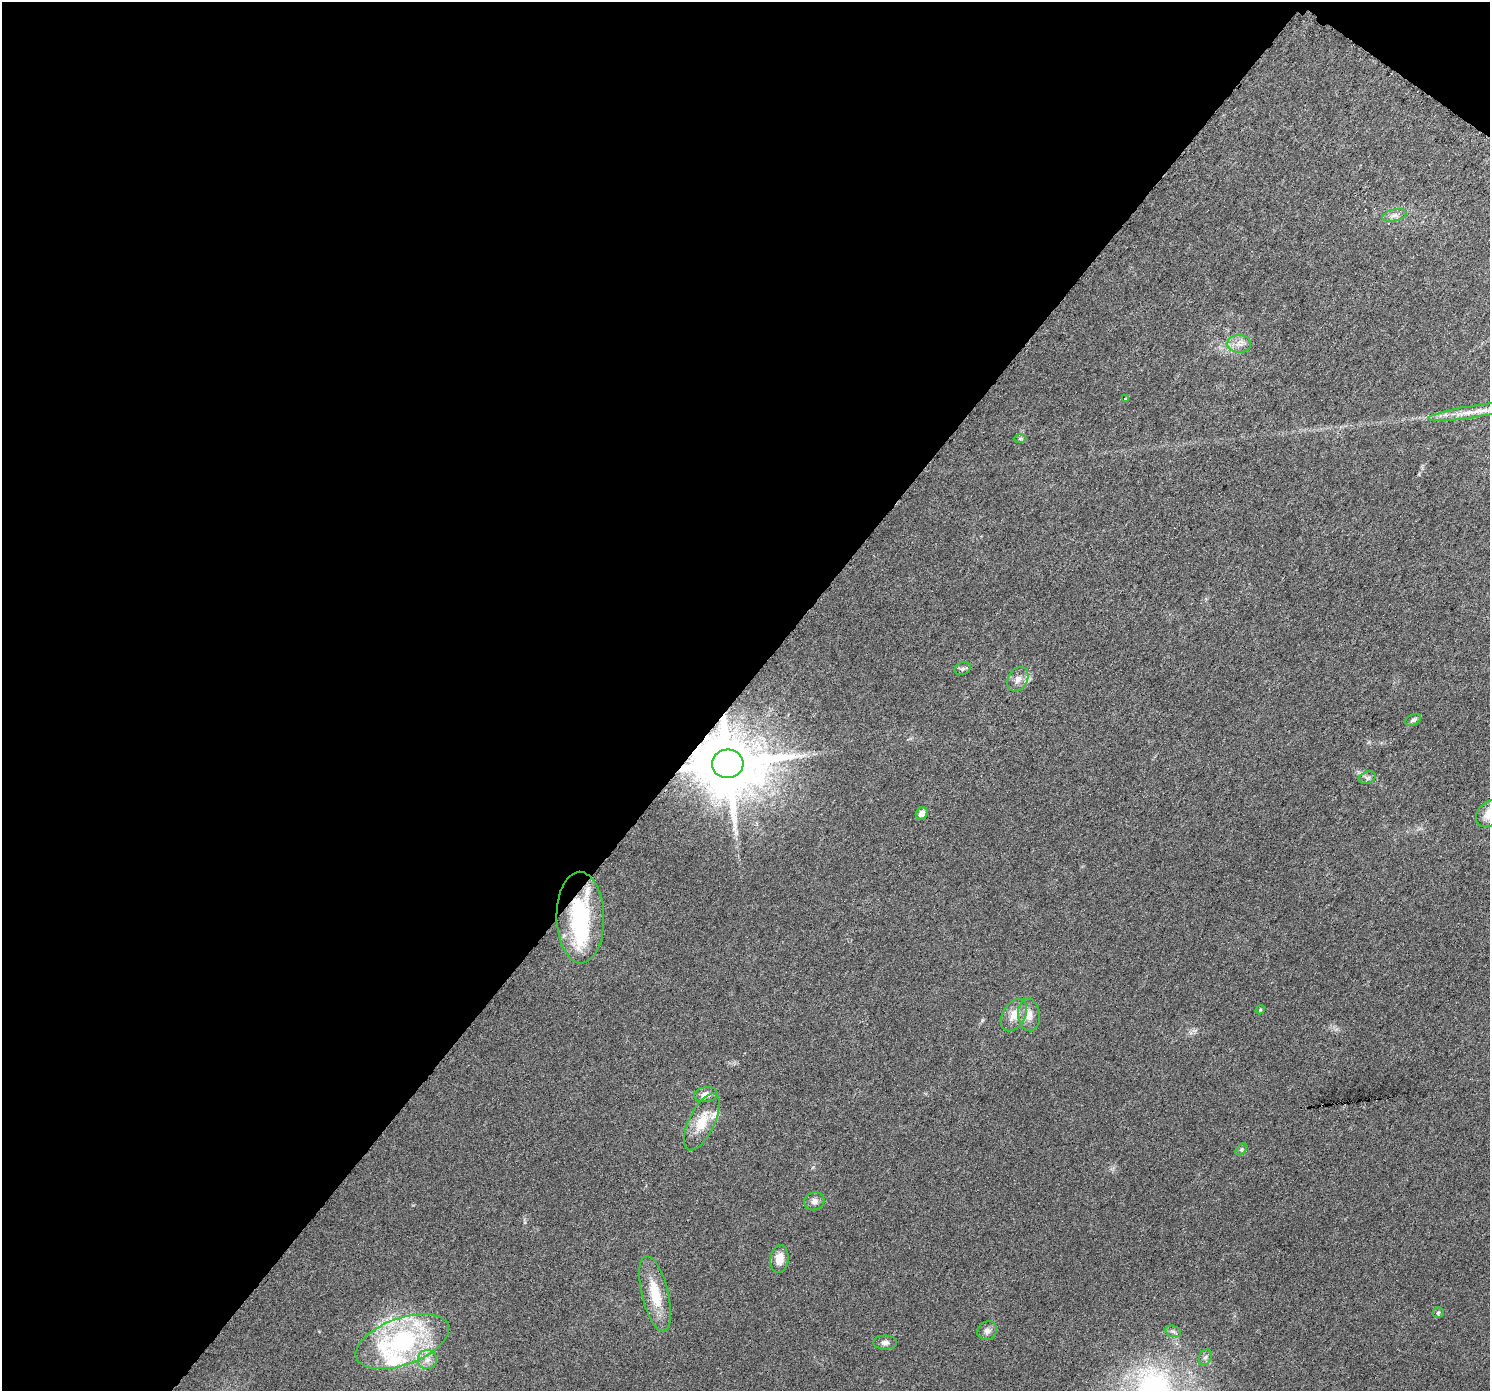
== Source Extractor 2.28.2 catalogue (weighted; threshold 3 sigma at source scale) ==
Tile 1 of 2 x 2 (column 1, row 1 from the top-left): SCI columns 6-1493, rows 1494-2882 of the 2986 x 3005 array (HDU 1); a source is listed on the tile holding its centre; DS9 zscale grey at full resolution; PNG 1492 x 1393 px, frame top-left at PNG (2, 2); each listed source drawn as its Kron ellipse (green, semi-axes under 4 px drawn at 4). Shown black and unused: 50% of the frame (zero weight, under 3 of 6 exposures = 1% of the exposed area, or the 3 px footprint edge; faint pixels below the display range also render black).
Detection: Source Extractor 2.28.2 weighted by HDU 2 'WHT'; one run over the whole footprint, this tile lists its part. Background 0.0304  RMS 0.0047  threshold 0.0194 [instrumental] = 3 sigma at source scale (4.09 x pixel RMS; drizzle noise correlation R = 1.36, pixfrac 0.8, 0.0396/0.0396 arcsec/px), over >= 5 px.
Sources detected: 34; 1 inside a brighter object's white glare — neither listed nor drawn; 4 inside a brighter listed object's ellipse — not listed separately; the other 29 listed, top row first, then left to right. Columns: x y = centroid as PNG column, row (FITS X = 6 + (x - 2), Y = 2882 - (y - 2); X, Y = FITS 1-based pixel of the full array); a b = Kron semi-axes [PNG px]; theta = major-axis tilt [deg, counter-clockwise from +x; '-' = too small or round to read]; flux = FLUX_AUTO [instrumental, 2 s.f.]
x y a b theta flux
1394 215 12 6 12 2
1239 344 12 9 -1 3.3
1125 399 4 3 - 1.8
1471 412 44 6 9 7.9
1020 439 6 4 1 0.64
962 669 8 6 19 1.1
1018 679 13 9 58 3.2
1413 720 8 5 27 1.1
728 764 16 14 5 4400
1367 778 9 6 18 1.3
922 814 6 5 - 2.9
1489 814 15 11 45 6.8
580 918 46 24 -89 42
1260 1010 5 3 - 0.42
1014 1015 17 11 60 5.9
1029 1015 16 11 -83 4.6
706 1094 11 7 8 2.9
702 1122 31 12 64 11
1241 1149 7 4 45 0.75
814 1201 10 9 - 2.3
779 1259 14 9 83 5.3
655 1294 39 13 -76 15
1438 1313 5 5 - 0.69
987 1331 10 9 - 2.1
1173 1331 8 5 -17 1.2
402 1342 49 23 19 71
885 1343 12 7 0 1.7
1205 1357 8 6 67 1.3
427 1360 9 9 - 3.1
Overlapping masked pixels (flux is a lower limit): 2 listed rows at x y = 728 764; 580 918
Isophote crosses this tile's border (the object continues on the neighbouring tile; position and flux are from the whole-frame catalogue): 2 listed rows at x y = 1471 412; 1489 814